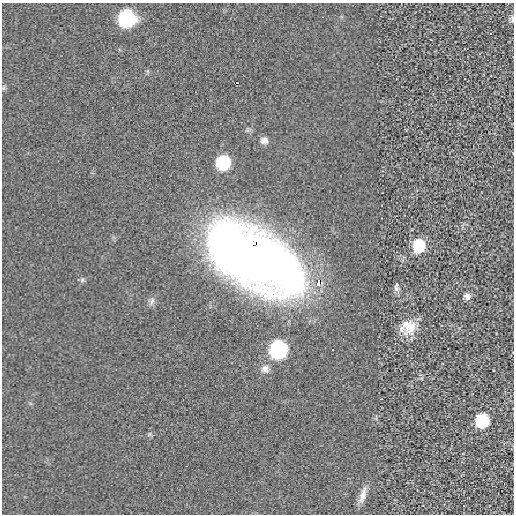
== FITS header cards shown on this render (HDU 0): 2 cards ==
NAXIS1  =                  512 / length of data axis 1
NAXIS2  =                  512 / length of data axis 2

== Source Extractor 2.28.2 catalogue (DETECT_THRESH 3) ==
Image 512 x 512 px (HDU 0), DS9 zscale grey, 1 PNG px = 1 image px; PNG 516 x 516 px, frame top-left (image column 1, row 512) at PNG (2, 3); no overlay
Background -2.00e-04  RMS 0.0034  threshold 0.0101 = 3 sigma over >= 5 px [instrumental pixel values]
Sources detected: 20; all 20 listed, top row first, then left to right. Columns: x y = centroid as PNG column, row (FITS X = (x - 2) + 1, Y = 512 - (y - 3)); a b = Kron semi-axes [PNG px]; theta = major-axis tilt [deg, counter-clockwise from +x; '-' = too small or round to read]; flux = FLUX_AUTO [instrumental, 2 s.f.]
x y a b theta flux
127 18 10 9 - 51
512 19 11 8 -85 0.77
148 71 7 4 -89 0.33
237 82 3 2 - 0.2
3 88 8 5 83 0.43
264 140 10 9 - 1.3
223 162 9 9 - 24
419 245 10 9 - 12
256 259 69 34 -26 440
82 280 8 6 75 0.52
318 282 11 5 83 1.7
397 288 10 6 -81 0.84
467 296 9 8 - 1
152 301 12 7 76 0.98
408 327 20 15 21 4.9
278 349 10 9 - 63
265 369 11 11 - 1.6
482 421 10 9 - 16
149 434 7 5 59 0.43
363 495 23 7 74 2.2
At the frame edge (FLAGS 8, measured only in part): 2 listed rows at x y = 512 19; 3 88